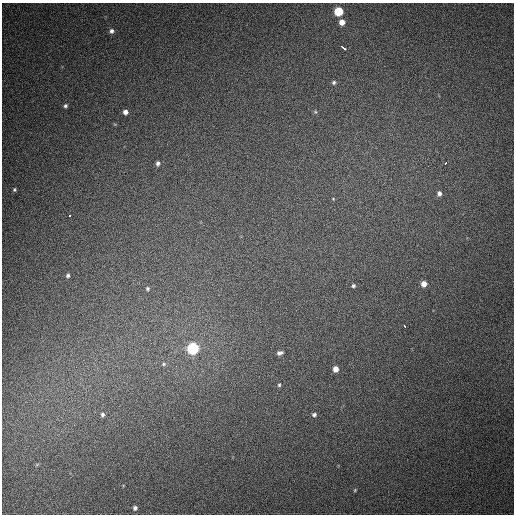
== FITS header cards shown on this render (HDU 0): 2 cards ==
NAXIS1  =                  512
NAXIS2  =                  512

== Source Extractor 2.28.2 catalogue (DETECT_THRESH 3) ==
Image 512 x 512 px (HDU 0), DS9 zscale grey, 1 PNG px = 1 image px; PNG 516 x 516 px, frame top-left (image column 1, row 512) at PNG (2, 3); no overlay
Background 443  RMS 12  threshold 36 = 3 sigma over >= 5 px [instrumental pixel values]
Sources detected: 29; all 29 listed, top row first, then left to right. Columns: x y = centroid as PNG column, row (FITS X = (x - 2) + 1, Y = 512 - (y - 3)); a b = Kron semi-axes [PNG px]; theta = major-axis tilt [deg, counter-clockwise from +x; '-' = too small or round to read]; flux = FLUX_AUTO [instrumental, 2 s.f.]
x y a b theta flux
338 11 5 5 - 43000
342 22 5 5 - 7500
111 31 6 5 - 2800
343 48 5 3 - 12000
334 82 5 5 - 1700
65 106 5 5 - 1700
125 112 5 5 - 3800
315 112 5 5 - 1100
158 163 5 4 - 2300
445 163 3 3 - 3700
14 190 4 3 - 1100
439 193 6 5 - 3200
333 199 5 4 - 740
70 215 3 3 - 2100
68 276 5 5 - 1700
424 284 5 5 - 6700
353 286 4 4 - 1400
147 288 5 5 - 1200
404 325 3 3 - 10000
193 348 6 6 - 130000
280 353 7 5 12 2600
164 364 7 5 28 1400
336 369 5 5 - 7000
279 385 5 4 - 1100
102 414 7 5 89 2100
314 415 5 5 - 2000
37 464 6 4 19 870
355 490 5 4 - 870
135 508 5 4 - 2100